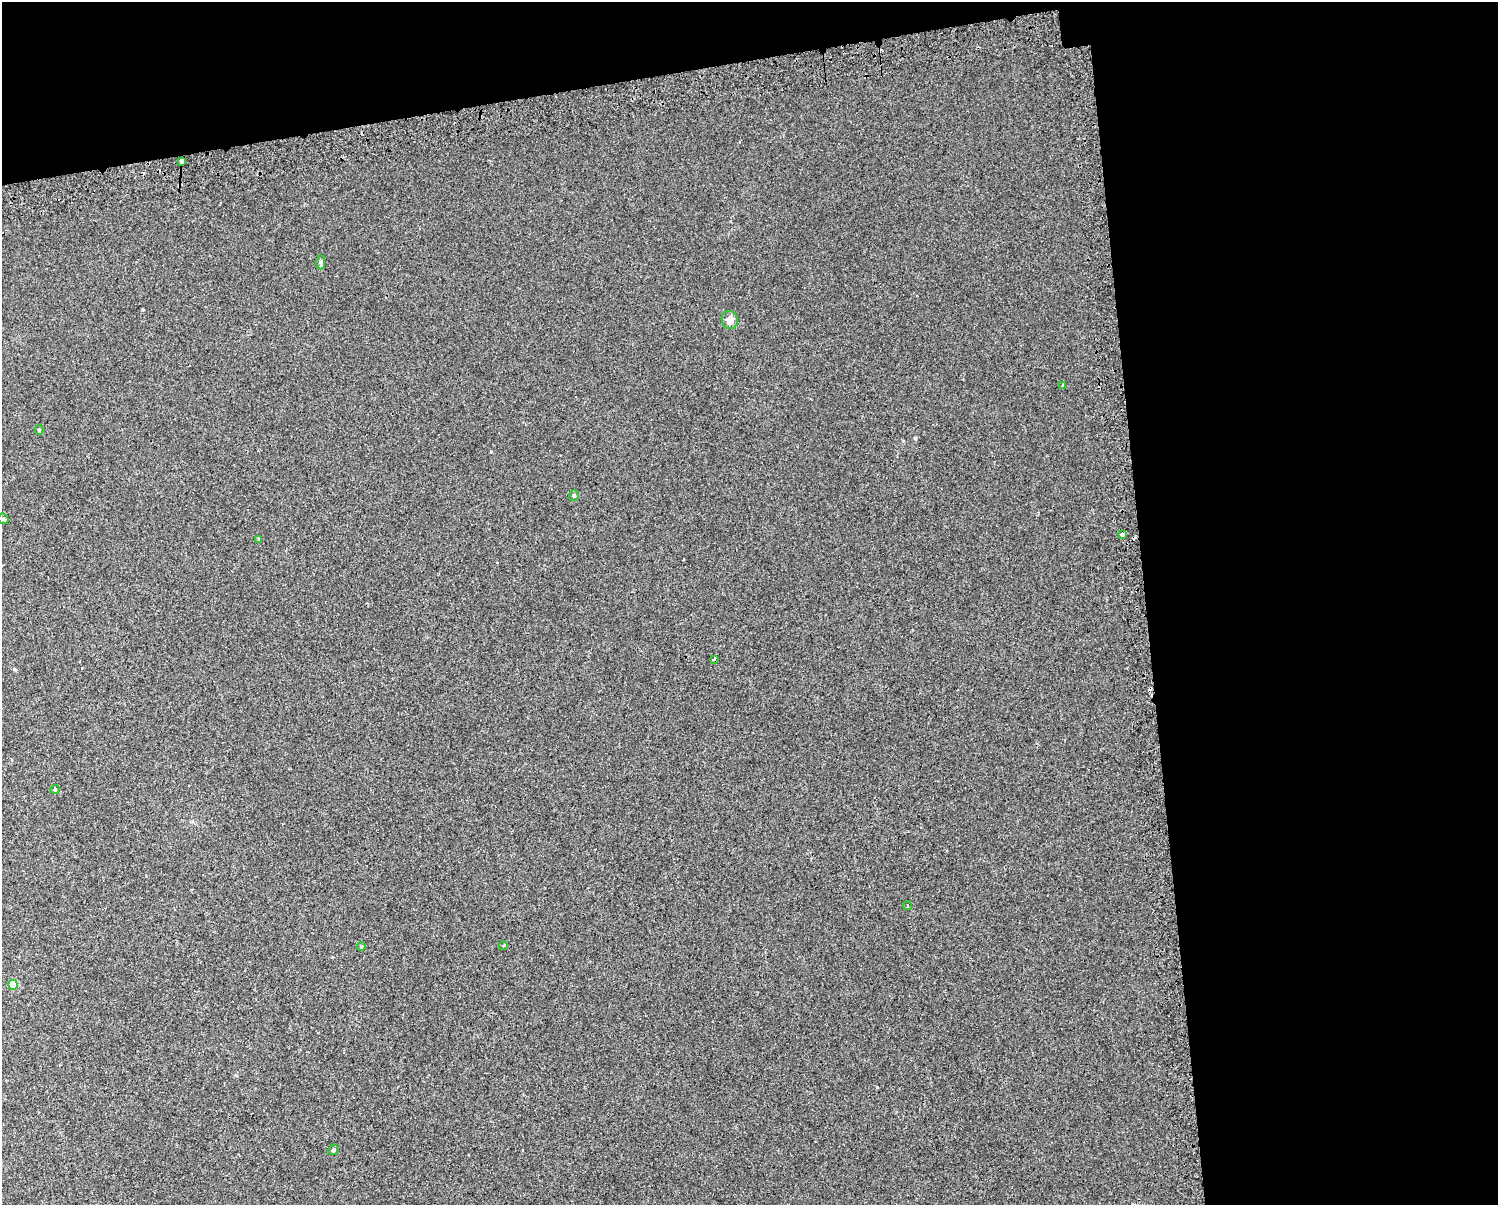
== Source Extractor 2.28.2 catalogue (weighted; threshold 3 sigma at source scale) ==
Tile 3 of 3 x 4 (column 3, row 1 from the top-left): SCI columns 3047-4542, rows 3649-4851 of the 4643 x 4891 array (HDU 1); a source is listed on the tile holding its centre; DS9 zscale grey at full resolution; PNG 1500 x 1207 px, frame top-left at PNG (2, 2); each listed source drawn as its Kron ellipse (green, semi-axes under 4 px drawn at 4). Shown black and unused: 29% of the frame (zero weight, under 2 of 3 exposures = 3% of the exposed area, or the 3 px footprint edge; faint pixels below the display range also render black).
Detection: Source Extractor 2.28.2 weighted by HDU 2 'WHT'; one run over the whole footprint, this tile lists its part. Background 0.0013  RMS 0.0053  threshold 0.024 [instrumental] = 3 sigma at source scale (4.5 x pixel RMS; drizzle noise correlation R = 1.50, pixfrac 1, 0.0396/0.0396 arcsec/px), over >= 5 px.
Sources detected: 18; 2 cosmic-ray / hot-pixel residue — neither listed nor drawn; the other 16 listed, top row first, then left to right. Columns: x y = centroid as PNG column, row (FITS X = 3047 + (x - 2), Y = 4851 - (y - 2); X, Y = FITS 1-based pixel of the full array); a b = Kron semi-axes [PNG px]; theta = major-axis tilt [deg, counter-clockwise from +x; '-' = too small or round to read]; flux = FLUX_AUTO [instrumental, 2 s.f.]
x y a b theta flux
181 161 4 3 - 4.8
321 262 7 4 -90 1.4
730 320 9 8 - 3.2
1062 385 4 2 - 0.78
39 430 5 4 - 0.75
574 495 5 5 - 1
3 519 6 5 - 0.78
1122 534 4 3 - 1.9
259 539 4 4 - 0.64
714 659 3 3 - 1.1
55 789 4 4 - 0.56
907 906 4 2 - 0.5
503 946 4 3 - 0.6
361 947 4 3 - 0.82
13 985 5 5 - 12
333 1150 5 5 - 0.91
Unlisted compact peaks at least as high as the median listed source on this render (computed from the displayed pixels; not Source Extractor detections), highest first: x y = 877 1087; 915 438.